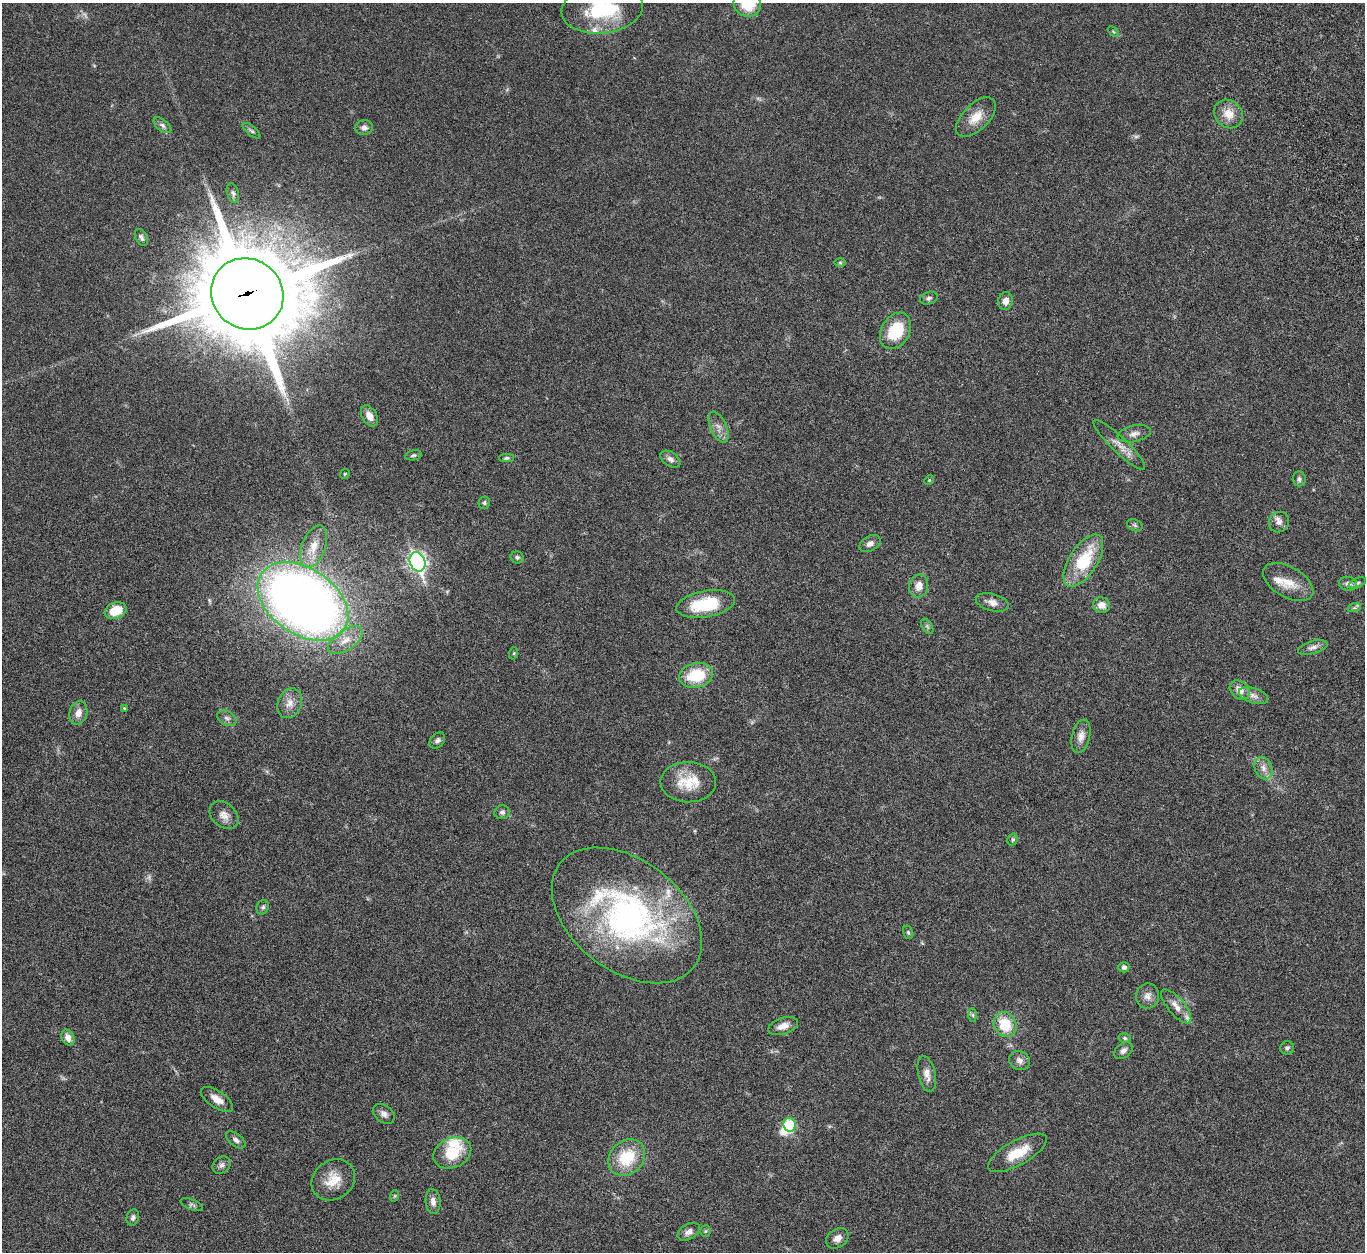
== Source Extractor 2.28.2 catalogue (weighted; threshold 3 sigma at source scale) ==
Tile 10 of 4 x 4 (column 2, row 3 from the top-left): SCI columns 1480-2842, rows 1583-2832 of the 5682 x 5544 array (HDU 1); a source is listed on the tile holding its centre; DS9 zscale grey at full resolution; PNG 1367 x 1254 px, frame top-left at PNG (2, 3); each listed source drawn as its Kron ellipse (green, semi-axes under 4 px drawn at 4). Shown black and unused: <1% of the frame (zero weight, under 5 of 10 exposures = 6% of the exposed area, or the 3 px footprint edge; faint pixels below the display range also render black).
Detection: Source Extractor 2.28.2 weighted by HDU 2 'WHT'; one run over the whole footprint, this tile lists its part. Background 0.0278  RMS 0.0018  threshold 0.00726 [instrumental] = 3 sigma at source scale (4.09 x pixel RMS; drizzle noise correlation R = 1.36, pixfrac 0.8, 0.05/0.05 arcsec/px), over >= 5 px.
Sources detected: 102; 4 too faint to see at this stretch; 1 inside a brighter object's white glare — neither listed nor drawn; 5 inside a brighter listed object's ellipse — not listed separately; the other 92 listed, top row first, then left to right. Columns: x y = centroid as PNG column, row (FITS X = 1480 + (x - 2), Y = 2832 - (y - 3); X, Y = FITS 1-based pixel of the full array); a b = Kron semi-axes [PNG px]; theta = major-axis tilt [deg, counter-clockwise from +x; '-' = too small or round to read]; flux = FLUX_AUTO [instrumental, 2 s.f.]
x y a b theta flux
747 3 14 13 - 5.7
602 9 41 24 7 12
1113 32 6 4 -44 0.21
1228 114 15 13 -43 2.3
976 117 25 13 45 2.7
162 125 10 5 -38 0.51
364 127 9 7 7 0.7
251 131 11 4 -40 0.38
233 193 10 6 -74 0.46
141 237 9 5 -62 0.43
840 263 6 4 0 0.21
247 294 37 35 -40 2700
929 298 9 6 17 0.46
1005 301 9 7 79 0.98
895 331 19 14 59 6.6
369 416 11 7 -57 1.3
718 427 16 8 -65 1.2
1134 434 17 8 12 0.97
1119 445 35 8 -44 1.8
413 455 8 5 10 0.3
506 458 7 4 1 0.27
670 459 11 7 -35 0.71
345 474 5 4 - 0.17
1299 479 7 6 - 0.44
929 480 5 4 - 0.19
484 503 6 5 - 0.3
1279 522 11 9 49 0.88
1135 525 8 6 -22 0.37
870 544 11 7 28 0.81
313 547 22 12 69 2.6
517 557 6 6 - 0.36
1083 560 29 14 57 8.4
417 562 10 7 -68 56
1288 582 27 15 -30 2.9
1357 583 9 5 25 0.33
1348 584 9 7 -16 0.61
919 586 12 9 76 1.5
303 601 50 33 -34 170
992 602 17 8 -16 1.2
706 604 30 13 10 8.3
1102 605 8 7 - 1.3
1354 608 7 4 18 0.33
116 611 11 8 21 3.5
927 626 8 5 -59 0.31
345 640 20 10 34 2
1313 647 15 6 16 0.78
514 653 6 4 72 0.19
696 675 17 12 11 6.4
1240 690 11 8 -39 1.4
1254 696 15 7 -18 0.91
290 703 15 12 66 1.5
124 708 4 4 - 0.15
78 713 12 8 71 1.3
227 718 10 7 -27 0.57
1081 736 17 9 77 1.2
437 740 9 6 49 0.53
1263 768 11 8 -68 1
688 782 28 20 -1 4.5
502 812 7 7 - 0.52
224 815 16 12 -40 1.3
1013 839 6 5 - 0.29
263 907 7 6 - 0.35
627 915 85 55 -38 50
908 932 7 5 -74 0.24
1124 967 5 5 - 0.43
1148 996 12 11 - 1.1
1176 1006 21 8 -50 1.5
973 1015 6 4 -88 0.27
1005 1024 13 11 -60 4.8
783 1026 15 8 18 1.3
68 1037 8 6 -62 1.2
1125 1038 6 5 - 0.29
1287 1048 7 6 - 0.42
1123 1051 10 7 37 0.76
1020 1061 11 9 -30 0.85
927 1074 18 8 -78 1.4
217 1099 18 8 -34 1.6
384 1114 12 8 -37 0.74
790 1125 7 6 - 7.8
236 1140 11 6 -38 0.64
452 1153 20 14 24 5.1
1017 1153 33 12 29 4.1
627 1158 20 16 44 6.3
221 1165 10 7 42 0.62
333 1180 23 19 36 3.3
394 1196 6 3 70 0.18
433 1201 12 7 -84 0.94
192 1205 12 5 -21 0.39
133 1218 8 6 73 0.48
705 1231 5 5 - 0.22
689 1232 12 7 30 0.84
837 1238 12 9 34 1.1
Overlapping masked pixels (flux is a lower limit): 1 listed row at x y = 247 294
Isophote crosses this tile's border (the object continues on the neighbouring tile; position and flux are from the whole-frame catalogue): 2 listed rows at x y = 747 3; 602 9